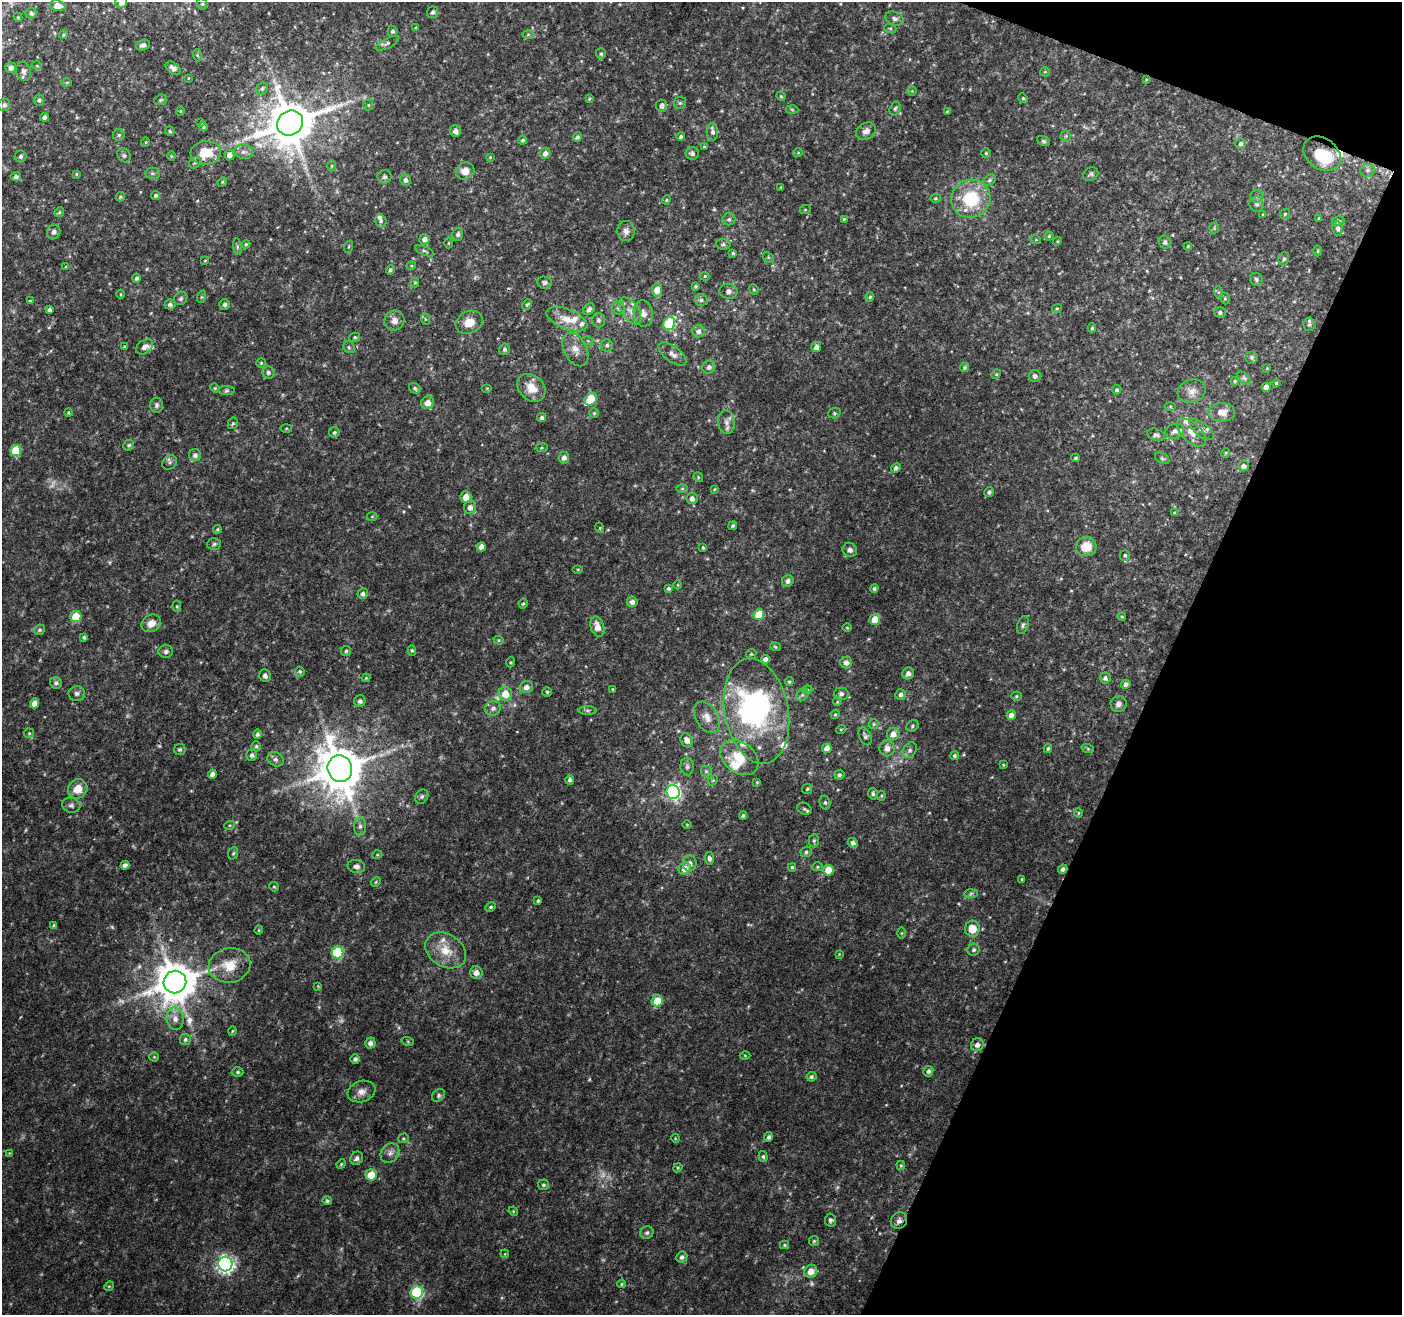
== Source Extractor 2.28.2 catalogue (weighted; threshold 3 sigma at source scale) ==
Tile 8 of 4 x 4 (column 4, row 2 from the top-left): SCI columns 4199-5598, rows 2833-4145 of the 5604 x 5729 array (HDU 1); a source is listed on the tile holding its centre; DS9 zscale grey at full resolution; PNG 1404 x 1317 px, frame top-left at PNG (2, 2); each listed source drawn as its Kron ellipse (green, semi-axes under 4 px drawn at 4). Shown black and unused: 19% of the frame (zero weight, under 2 of 3 exposures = <1% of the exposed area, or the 3 px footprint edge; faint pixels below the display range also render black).
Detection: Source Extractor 2.28.2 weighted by HDU 2 'WHT'; one run over the whole footprint, this tile lists its part. Background 0.04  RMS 0.0064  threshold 0.0289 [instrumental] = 3 sigma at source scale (4.5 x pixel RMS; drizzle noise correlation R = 1.50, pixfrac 1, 0.0396/0.0396 arcsec/px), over >= 5 px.
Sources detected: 428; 7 too faint to see at this stretch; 2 inside a brighter object's white glare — neither listed nor drawn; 15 inside a brighter listed object's ellipse — not listed separately; the other 404 listed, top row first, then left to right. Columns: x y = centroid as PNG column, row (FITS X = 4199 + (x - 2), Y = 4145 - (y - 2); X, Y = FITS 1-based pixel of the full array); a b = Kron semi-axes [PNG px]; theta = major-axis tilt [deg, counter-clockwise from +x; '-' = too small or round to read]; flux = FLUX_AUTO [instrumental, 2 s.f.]
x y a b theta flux
121 2 6 6 - 6.1
202 4 6 5 - 1.1
58 6 8 5 -13 5.9
433 12 6 5 - 1.5
31 13 5 5 - 1.7
18 17 5 3 - 0.5
894 18 9 6 -19 2.4
416 28 3 3 - 0.88
890 28 6 4 -18 0.93
392 31 5 5 - 1.6
528 34 6 4 1 0.95
63 35 4 4 - 0.88
387 43 13 5 27 1.8
143 45 7 5 20 1.9
601 54 5 5 - 1.1
197 55 6 4 -72 0.83
37 66 5 3 - 0.66
11 68 5 5 - 2.9
173 68 8 5 -37 3.2
23 71 9 7 -74 2.9
1045 72 5 4 - 0.74
188 78 4 2 - 0.42
1146 80 4 2 - 0.5
67 82 5 3 - 0.73
262 89 6 5 - 1.5
912 91 4 4 - 0.66
781 96 5 4 - 0.8
1023 98 5 4 - 0.88
589 99 4 3 - 0.68
39 100 5 5 - 1.6
161 100 6 5 - 1
680 103 6 6 - 1.2
4 105 6 6 - 2
368 105 5 5 - 0.83
661 106 6 5 - 2.7
792 109 6 4 -3 0.91
895 109 7 5 72 1.4
180 111 5 4 - 0.68
947 111 4 3 - 0.68
44 117 4 4 - 2.3
201 123 4 3 - 0.75
290 123 13 12 - 3100
203 127 4 4 - 0.93
170 131 5 4 - 1
455 131 6 5 - 3.3
866 131 10 8 32 3.8
713 132 8 5 -83 2.3
119 135 6 6 - 1.1
1066 136 5 5 - 0.96
577 137 5 4 - 1.4
681 137 4 4 - 1.5
523 140 4 4 - 1.3
1043 141 7 4 -27 1.1
146 142 4 3 - 0.51
1241 144 5 5 - 1.7
704 147 3 2 - 0.72
244 152 9 7 -8 3
206 153 15 12 5 16
545 153 5 5 - 3.1
692 153 6 6 - 2
798 153 5 3 - 0.57
986 153 5 5 - 0.87
1322 154 20 15 -37 23
124 155 7 6 - 1.5
230 155 5 5 - 3.5
20 156 6 5 - 1.6
171 156 5 3 - 0.55
490 157 4 4 - 0.62
195 163 6 5 - 1.1
332 166 6 4 89 0.87
1367 170 7 6 - 1.8
465 171 9 8 - 6.6
152 173 7 5 0 1.4
76 174 4 3 - 0.65
1091 174 8 6 34 1.5
16 177 5 4 - 1.9
384 177 7 6 - 1.5
405 180 6 5 - 1.9
989 180 7 5 39 1.3
222 182 5 4 - 0.7
781 187 3 3 - 0.52
156 195 5 4 - 1.2
1256 196 6 6 - 1.6
120 197 5 4 - 0.99
935 198 5 4 - 0.86
971 199 20 19 - 34
666 200 4 4 - 0.79
1257 204 7 7 - 2
805 210 6 3 19 0.74
59 212 5 4 - 0.9
1263 214 4 3 - 0.67
1285 214 5 4 - 0.92
1319 218 4 3 - 0.68
729 219 7 6 - 1.7
844 219 4 4 - 0.85
381 221 6 6 - 1.7
1338 221 6 5 - 1.3
1214 228 5 5 - 0.95
1338 229 7 5 -82 2.4
626 231 10 8 -85 3.2
54 232 7 6 - 2.6
458 234 7 5 72 1.7
1049 236 4 4 - 0.81
425 239 5 5 - 3.2
1036 240 5 3 - 0.6
1057 241 5 4 - 0.72
1165 242 6 6 - 1.8
448 243 5 3 - 0.58
246 244 4 4 - 0.75
723 244 7 5 -4 1.4
1188 246 4 3 - 0.67
237 247 8 4 -82 1.3
348 247 6 3 71 0.63
425 251 10 3 -23 1
1318 251 5 3 - 0.65
733 253 4 4 - 0.98
768 257 6 4 -47 0.89
1284 259 6 5 - 1.4
205 260 4 3 - 0.48
411 266 5 3 - 0.62
66 267 3 3 - 1.3
390 270 4 4 - 1.4
705 276 5 4 - 0.91
136 278 4 4 - 1.4
1256 279 7 6 - 1.4
415 282 5 4 - 0.71
545 282 7 6 - 1.7
695 286 3 3 - 0.98
754 289 5 4 - 0.78
657 290 6 5 - 9.7
728 291 9 7 -5 2.4
1218 292 6 4 -70 0.97
121 294 4 3 - 0.57
201 297 6 4 71 0.86
870 297 5 4 - 0.86
181 298 7 6 - 1.4
1225 298 6 4 -69 0.9
701 300 6 5 - 1.7
30 301 4 4 - 0.76
170 304 5 5 - 1.8
225 304 5 5 - 1.7
527 305 5 4 - 1
618 308 6 6 - 1.6
1057 308 5 4 - 0.77
589 309 6 5 - 2.7
50 310 4 4 - 2
630 311 15 8 -55 5.2
1220 312 5 5 - 1.5
643 313 13 9 -82 4.3
425 319 6 3 -72 0.81
567 319 21 10 -22 10
598 320 7 6 - 1.9
394 321 10 10 - 4.4
469 322 14 11 26 9.3
669 324 7 6 - 44
1309 324 7 5 82 1.7
1092 328 5 4 - 1.1
698 331 6 6 - 2.7
355 337 5 4 - 1
588 341 6 3 -18 0.68
607 345 6 6 - 1.7
124 347 4 4 - 0.82
144 347 9 6 35 3.2
349 347 6 5 - 1.2
816 347 5 5 - 3.2
504 349 6 5 - 1.6
575 349 18 11 -62 6.8
672 354 16 8 -37 4.4
1252 357 6 6 - 1.5
261 363 5 5 - 0.89
709 367 6 6 - 2.3
965 367 5 4 - 1.1
1267 368 3 2 - 0.45
268 372 6 6 - 1.4
996 374 5 4 - 0.74
1035 376 6 6 - 2
1244 378 8 4 -44 1.4
1235 381 4 4 - 0.93
1276 383 4 4 - 0.89
1266 387 4 4 - 4.3
215 388 5 4 - 0.71
415 388 6 5 - 1.3
487 388 5 3 - 0.62
531 388 16 12 -43 10
1117 390 4 4 - 1.2
227 391 8 4 0 1.2
1192 391 14 11 17 5.1
591 399 7 5 43 29
428 403 6 6 - 5.3
157 405 7 6 - 1.7
1170 406 5 3 - 0.68
1222 412 13 9 1 6
68 413 4 4 - 0.77
594 413 5 5 - 0.87
834 413 6 5 - 0.99
542 418 4 4 - 1.8
726 422 12 8 -85 4
233 423 6 5 - 0.96
286 428 5 3 - 0.7
1202 430 15 6 -38 3.5
1175 431 9 7 18 3.5
334 432 5 5 - 1.2
1191 432 18 9 -42 7.4
1156 435 9 5 -19 1.9
129 445 6 5 - 1.2
542 448 6 3 8 0.75
16 451 5 5 - 24
1226 453 5 4 - 0.71
195 455 6 6 - 2.3
564 458 6 5 - 2.8
1076 458 4 3 - 1.1
1162 458 8 5 -29 1.4
170 462 8 6 47 1.7
1244 466 5 5 - 3.2
896 468 5 4 - 1.8
698 477 5 4 - 0.79
682 489 6 4 1 0.86
714 489 4 3 - 0.63
989 492 5 4 - 1.6
466 497 6 5 - 6.7
692 498 6 5 - 3.3
470 507 7 6 - 3.6
1174 513 4 3 - 0.6
372 516 5 3 - 0.64
733 526 4 4 - 1
600 528 5 3 - 0.69
217 529 4 3 - 0.78
214 544 7 6 - 1.4
481 547 4 4 - 4.1
1086 547 10 9 - 13
703 548 4 3 - 0.8
850 550 7 7 - 2.3
1125 555 5 5 - 1.3
578 569 5 3 - 0.6
788 581 6 5 - 2
678 585 4 3 - 0.49
668 588 4 4 - 1.4
874 589 4 4 - 1.4
363 594 5 5 - 1.8
632 602 5 5 - 2.8
523 603 5 3 - 0.88
177 606 6 4 -85 0.76
759 614 5 5 - 18
76 616 6 5 - 16
1122 617 4 4 - 0.7
875 620 5 5 - 12
151 623 10 8 32 5.8
1023 625 9 5 71 1.7
597 627 10 6 -73 6.1
847 628 5 3 - 0.52
39 630 6 5 - 1.2
84 637 4 3 - 1.2
499 640 5 4 - 0.81
775 647 5 4 - 0.81
412 650 5 4 - 0.96
166 651 7 6 - 1.8
346 651 5 5 - 1.2
751 654 5 4 - 0.86
765 659 4 4 - 3.7
511 662 5 3 - 0.66
846 662 6 6 - 3.1
300 672 5 4 - 1.1
908 673 6 5 - 2.8
265 676 6 5 - 1.8
366 678 4 4 - 0.67
1105 678 5 5 - 2.4
789 682 4 4 - 1
56 683 6 5 - 1.8
1126 684 5 4 - 2.5
526 687 6 6 - 3.5
613 689 4 3 - 0.72
807 690 5 3 - 0.71
547 692 4 4 - 0.87
77 693 8 7 - 2
505 694 7 6 - 10
841 694 7 6 - 1.7
802 695 7 5 46 1.4
901 695 5 5 - 2.3
1016 696 5 4 - 0.87
360 701 6 5 - 2.2
837 702 4 4 - 0.68
35 703 5 4 - 5.3
1119 704 8 8 - 2.8
493 708 8 7 - 2.9
587 711 9 4 -1 1.4
756 711 53 32 -79 140
835 714 5 4 - 0.78
1011 715 5 4 - 4
707 717 17 11 -59 6.4
874 724 5 4 - 0.85
912 726 6 5 - 1.1
841 729 5 3 - 0.59
29 733 5 5 - 0.82
257 734 5 4 - 1.4
893 734 6 6 - 5
865 736 9 5 -65 1.9
687 740 7 5 -63 3.9
256 746 5 4 - 1.1
827 748 5 5 - 5.2
887 748 8 7 - 4
180 749 6 5 - 1.3
1048 749 4 4 - 1
1088 749 6 4 -19 0.84
910 750 8 6 57 2.3
252 755 5 5 - 1.8
954 756 4 4 - 1.3
739 757 21 15 -38 16
275 759 8 7 - 2.1
1003 765 4 4 - 0.6
687 766 9 6 -84 1.8
340 769 13 12 - 2500
706 771 6 6 - 1.5
212 774 4 4 - 3
839 775 5 5 - 1.4
570 780 5 4 - 1.6
713 780 6 4 42 0.87
757 782 4 4 - 0.64
78 789 10 9 - 9.3
807 789 5 4 - 0.9
673 792 7 6 - 150
873 794 6 4 86 1.4
422 796 7 6 - 1.5
881 796 4 4 - 0.74
825 803 7 5 -74 1.4
71 805 9 7 -16 2.1
804 809 7 5 -22 1.3
1078 813 5 3 - 0.7
743 816 4 4 - 1.1
687 824 4 3 - 0.5
230 825 5 3 - 0.73
360 826 9 6 90 2
814 841 6 5 - 1.3
853 843 5 5 - 1.9
806 852 6 5 - 1.3
233 853 6 4 68 0.93
377 855 5 3 - 0.65
709 858 6 4 -82 1.9
690 863 8 7 - 2.9
125 865 4 4 - 2.7
356 866 9 6 -10 2.3
792 867 4 3 - 1
817 867 5 4 - 0.88
685 869 6 6 - 6.4
1063 869 5 4 - 2.1
828 870 5 5 - 14
1022 879 4 3 - 0.65
376 882 5 4 - 0.77
274 887 5 4 - 0.75
971 893 7 4 2 1.3
538 901 4 3 - 1.1
491 907 5 4 - 1.1
54 925 4 3 - 1.2
972 929 8 7 - 9.3
259 930 4 4 - 0.69
902 933 6 4 90 0.7
446 950 22 16 -31 14
974 950 6 5 - 1.6
338 953 6 6 - 60
839 954 4 4 - 0.57
230 965 21 17 9 15
476 973 6 6 - 3.8
175 982 11 11 - 2400
318 986 4 4 - 0.52
657 1001 6 5 - 14
175 1019 11 8 -85 4.5
232 1031 4 3 - 0.58
185 1039 5 5 - 1.4
408 1042 6 4 -20 0.8
370 1043 5 5 - 2.7
977 1045 7 6 - 3.2
745 1055 5 3 - 0.6
154 1057 4 4 - 0.69
355 1059 5 4 - 1.8
928 1071 5 5 - 1.8
238 1072 6 4 0 1.2
811 1077 5 5 - 1.3
361 1091 14 10 19 4.6
439 1095 7 5 48 1.4
769 1137 5 4 - 1.6
403 1138 5 4 - 0.87
675 1138 4 3 - 0.51
9 1153 3 3 - 0.39
390 1153 10 8 52 3.3
763 1156 5 4 - 1.1
357 1158 7 6 - 2.1
341 1164 5 4 - 0.77
901 1165 4 3 - 0.73
678 1168 5 4 - 0.8
371 1175 5 5 - 13
543 1185 5 5 - 1.2
327 1201 5 4 - 1.4
513 1211 5 4 - 0.65
830 1220 6 5 - 1.6
899 1221 9 8 - 2.7
647 1233 7 6 - 1.4
814 1241 5 5 - 0.89
785 1245 4 4 - 0.87
505 1254 4 3 - 0.53
682 1257 6 5 - 1.9
225 1264 7 7 - 220
811 1271 7 6 - 6.2
622 1284 4 4 - 0.87
109 1286 5 4 - 0.81
417 1292 6 6 - 75
Overlapping masked pixels (flux is a lower limit): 2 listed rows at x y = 1063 869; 899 1221
Isophote crosses this tile's border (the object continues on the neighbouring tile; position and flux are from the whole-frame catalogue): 1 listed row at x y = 121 2